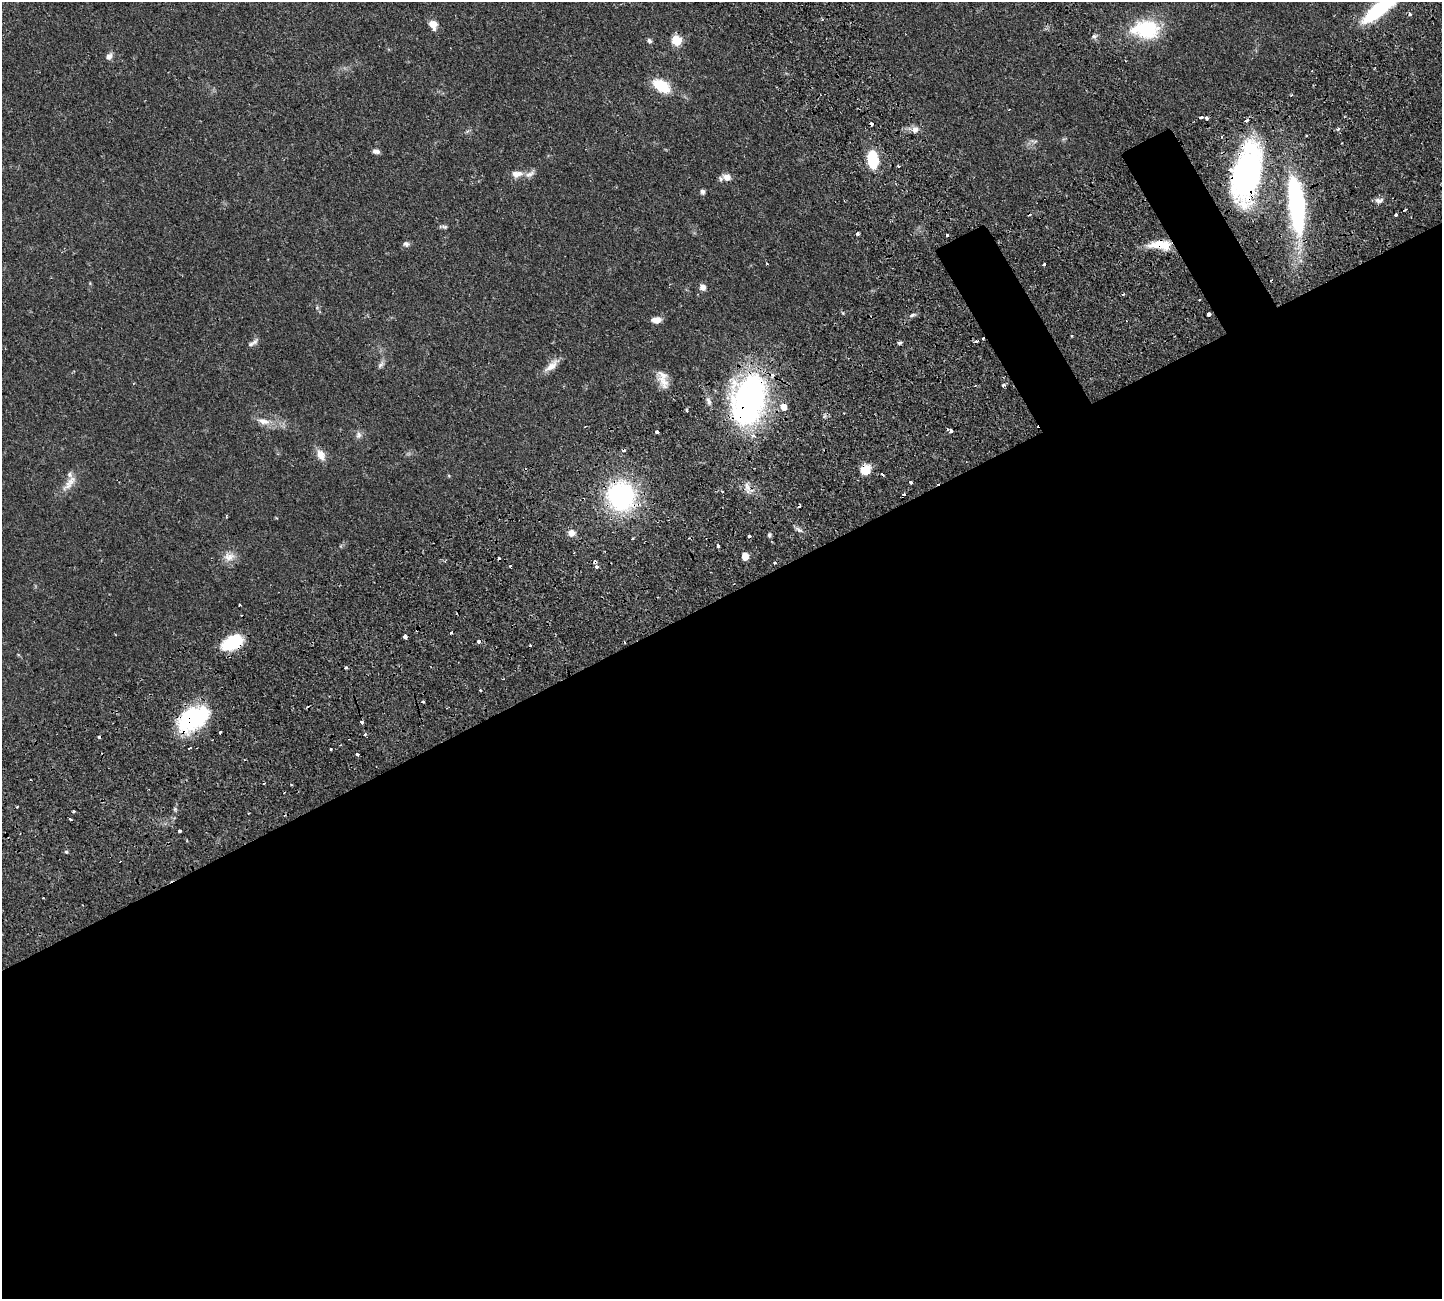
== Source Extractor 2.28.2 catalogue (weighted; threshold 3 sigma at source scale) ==
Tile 15 of 4 x 4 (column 3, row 4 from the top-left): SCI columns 3109-4548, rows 343-1639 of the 6326 x 6317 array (HDU 1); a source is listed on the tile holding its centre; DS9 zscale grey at full resolution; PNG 1444 x 1301 px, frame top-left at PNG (2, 2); no overlay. Shown black and unused: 55% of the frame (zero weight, under 2 of 3 exposures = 12% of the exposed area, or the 3 px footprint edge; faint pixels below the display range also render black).
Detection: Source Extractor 2.28.2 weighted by HDU 2 'WHT'; one run over the whole footprint, this tile lists its part. Background 0.0536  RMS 0.0052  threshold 0.0233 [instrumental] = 3 sigma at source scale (4.5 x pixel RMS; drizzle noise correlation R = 1.50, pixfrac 1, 0.05/0.05 arcsec/px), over >= 5 px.
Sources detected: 119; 3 inside a brighter object's white glare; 20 cosmic-ray / hot-pixel residue — not listed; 7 inside a brighter listed object's ellipse — not listed separately; the other 89 listed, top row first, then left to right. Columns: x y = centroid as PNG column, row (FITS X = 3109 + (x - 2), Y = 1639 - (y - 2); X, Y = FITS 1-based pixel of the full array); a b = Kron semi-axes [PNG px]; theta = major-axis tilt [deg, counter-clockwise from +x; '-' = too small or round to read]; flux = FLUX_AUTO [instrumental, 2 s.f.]
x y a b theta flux
1379 9 37 11 37 38
433 24 9 7 -63 5.3
1147 29 29 23 -4 28
1094 36 6 5 - 1.1
676 40 6 5 - 27
649 41 6 5 - 1.1
109 57 9 7 65 2.2
661 86 19 11 -33 17
1201 117 4 3 - 3.2
1207 118 3 3 - 1.7
1246 120 4 3 - 3.4
915 129 9 8 - 2.7
1338 129 4 4 - 0.89
1034 141 12 4 -4 1.3
376 151 9 5 -15 1.7
872 160 15 8 -84 28
898 166 4 3 - 0.84
1246 173 52 24 78 140
517 174 15 8 5 3.8
727 177 10 8 -20 3.7
702 192 6 5 - 1.3
1379 200 12 7 3 2.1
1296 202 48 15 -83 89
1396 215 3 3 - 2.8
443 227 13 4 -5 1.1
858 233 3 3 - 2
947 235 3 3 - 1.1
406 244 8 7 - 1.5
1158 245 26 11 6 9.6
1044 264 3 3 - 1
702 287 8 7 - 2.4
1209 314 4 3 - 9.1
912 315 10 4 26 1.2
656 320 10 6 6 3.9
1071 336 3 3 - 0.85
983 338 3 3 - 0.96
976 341 4 3 - 1.6
899 343 5 4 - 0.84
251 344 12 6 33 1.7
381 365 11 5 56 1.6
552 366 24 8 42 4.6
664 383 17 12 -66 4.8
1003 385 3 3 - 2.3
750 400 40 28 77 160
709 401 11 6 -69 2
783 407 6 5 - 5.6
687 410 5 3 - 0.59
263 421 20 8 -13 5
585 426 3 2 - 0.37
951 431 4 4 - 4
657 432 3 3 - 3.3
358 435 9 8 - 1.9
321 455 14 9 -65 4.7
865 470 11 9 42 8.2
911 482 3 3 - 2.5
69 483 28 9 50 5.6
747 486 13 6 -74 2.7
621 496 23 21 -72 81
799 530 10 4 -26 1.6
571 533 8 8 - 3.2
769 535 5 5 - 0.92
633 538 3 3 - 0.82
718 546 4 3 - 2.2
745 556 5 5 - 8.5
229 557 15 13 4 4.7
595 562 3 3 - 1.3
775 563 3 3 - 0.93
510 566 3 2 - 0.45
596 566 4 3 - 1.5
239 605 3 2 - 0.42
451 632 3 3 - 2.8
405 637 4 3 - 7.2
479 642 3 3 - 16
232 643 24 13 27 18
530 645 3 3 - 1.5
346 667 3 3 - 1.9
480 690 3 2 - 1
422 701 3 3 - 1.1
191 719 34 23 31 41
220 732 3 3 - 1.2
365 734 4 3 - 1.1
189 748 3 2 - 1.6
330 749 3 3 - 2.1
357 754 3 3 - 1.5
17 806 3 2 - 0.47
73 812 3 3 - 1.7
70 819 3 3 - 1.7
179 831 3 3 - 4
66 852 5 3 - 0.64
Overlapping masked pixels (flux is a lower limit): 10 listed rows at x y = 1246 120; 1246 173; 1158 245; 983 338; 750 400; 865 470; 621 496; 595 562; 232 643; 191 719
Isophote crosses this tile's border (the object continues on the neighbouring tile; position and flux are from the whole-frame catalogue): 1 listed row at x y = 1379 9